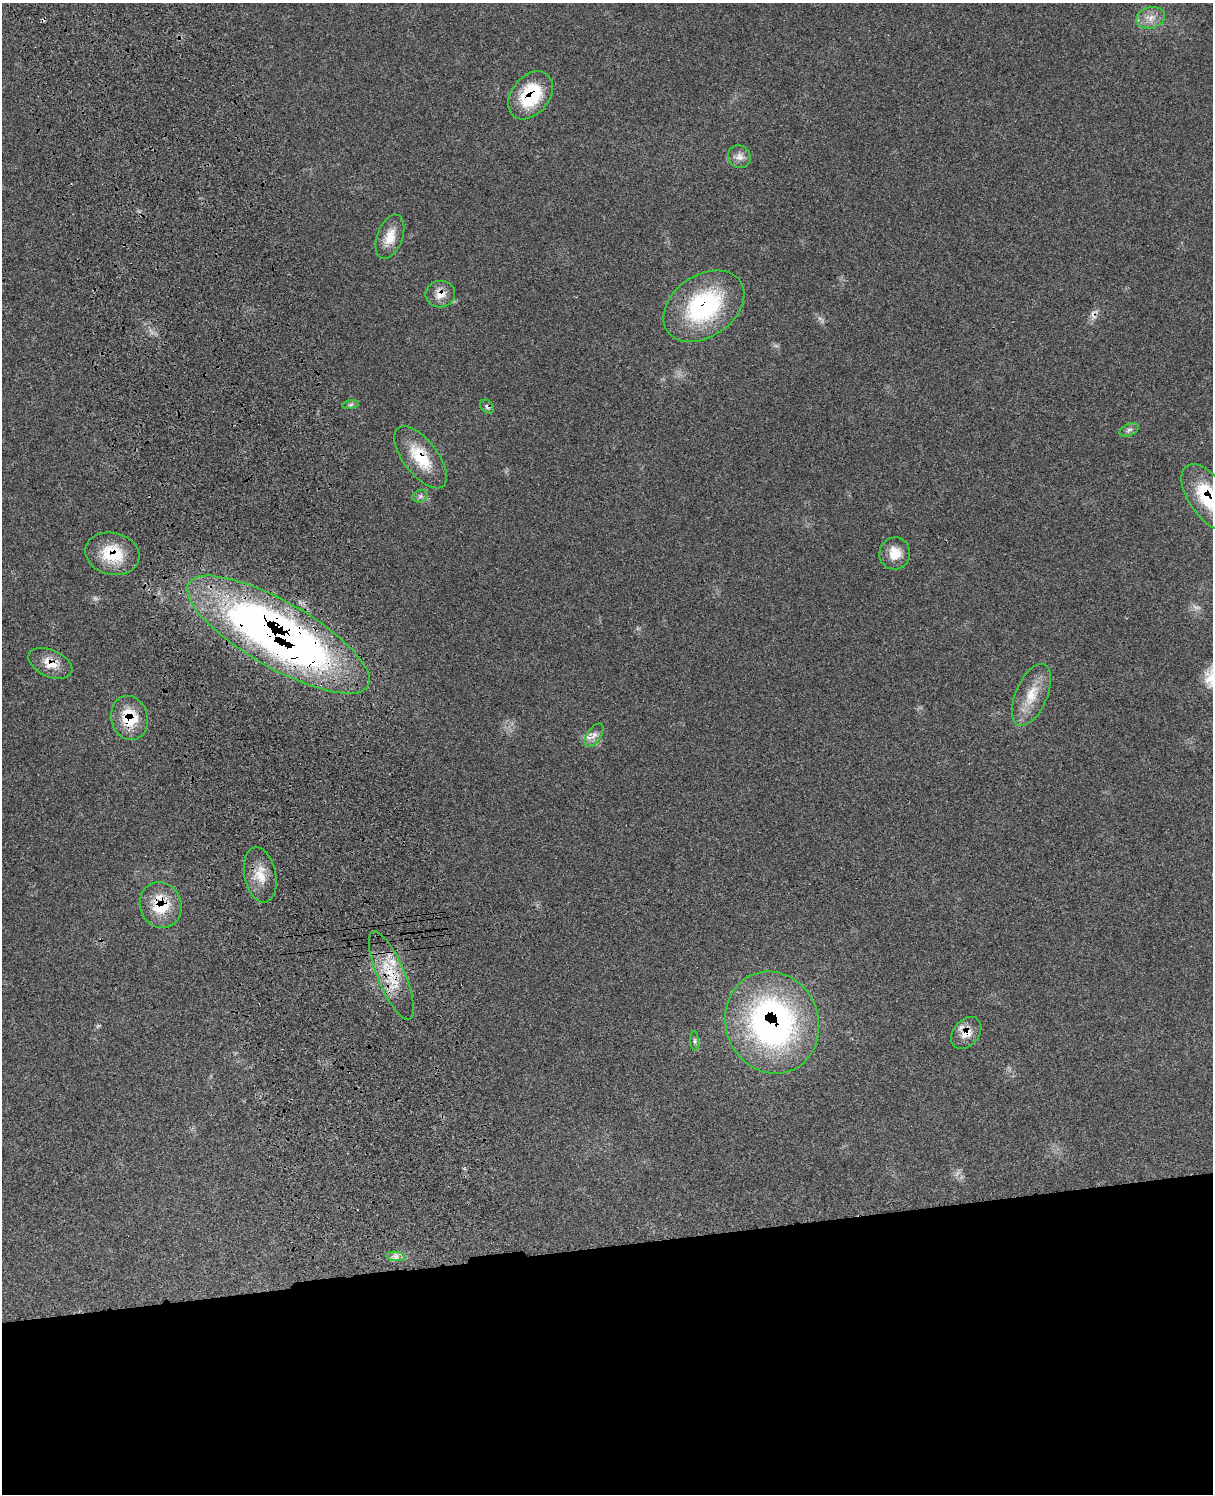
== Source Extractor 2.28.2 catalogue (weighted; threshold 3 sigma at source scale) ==
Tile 11 of 4 x 3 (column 3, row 3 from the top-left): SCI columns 2544-3754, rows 284-1775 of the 5077 x 4925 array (HDU 1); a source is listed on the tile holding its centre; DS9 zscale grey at full resolution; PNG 1215 x 1496 px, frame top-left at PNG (2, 3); each listed source drawn as its Kron ellipse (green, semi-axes under 4 px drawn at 4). Shown black and unused: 17% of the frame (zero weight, under 3 of 4 exposures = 6% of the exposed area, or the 3 px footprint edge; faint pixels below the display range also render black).
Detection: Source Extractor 2.28.2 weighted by HDU 2 'WHT'; one run over the whole footprint, this tile lists its part. Background 0.0987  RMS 0.0063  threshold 0.0285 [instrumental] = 3 sigma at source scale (4.5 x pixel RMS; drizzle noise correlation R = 1.50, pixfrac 1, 0.05/0.05 arcsec/px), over >= 5 px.
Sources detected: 31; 2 too faint to see at this stretch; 2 cosmic-ray / hot-pixel residue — neither listed nor drawn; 1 inside a brighter listed object's ellipse — not listed separately; the other 26 listed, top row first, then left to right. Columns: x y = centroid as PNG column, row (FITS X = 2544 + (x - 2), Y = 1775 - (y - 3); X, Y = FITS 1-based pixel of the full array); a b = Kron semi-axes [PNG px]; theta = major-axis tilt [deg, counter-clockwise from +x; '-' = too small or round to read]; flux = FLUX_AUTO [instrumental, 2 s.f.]
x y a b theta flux
1151 18 14 10 14 6.4
530 95 27 19 51 36
739 157 12 11 - 4.1
390 237 23 13 70 10
440 294 15 13 9 7.1
704 306 44 31 34 74
351 405 8 4 9 1.2
487 407 8 6 -42 2
1129 430 10 5 23 2
421 457 37 17 -53 25
420 496 8 6 23 1.8
1208 497 38 19 -56 45
895 553 16 15 - 10
112 554 27 21 -13 24
278 635 103 33 -30 470
50 663 23 13 -24 10
1032 695 33 16 67 16
129 718 22 18 -75 22
594 735 13 7 57 3.7
260 875 28 16 -79 12
161 905 23 20 -70 25
391 975 47 13 -67 24
772 1023 52 46 -69 200
966 1033 18 12 51 8.5
695 1041 10 4 -86 1.4
396 1256 9 4 -8 2.3
Overlapping masked pixels (flux is a lower limit): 14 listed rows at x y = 530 95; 440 294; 704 306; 487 407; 421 457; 1208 497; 112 554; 278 635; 50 663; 129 718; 161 905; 391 975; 772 1023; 966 1033
Isophote crosses this tile's border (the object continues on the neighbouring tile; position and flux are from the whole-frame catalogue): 1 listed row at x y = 1208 497